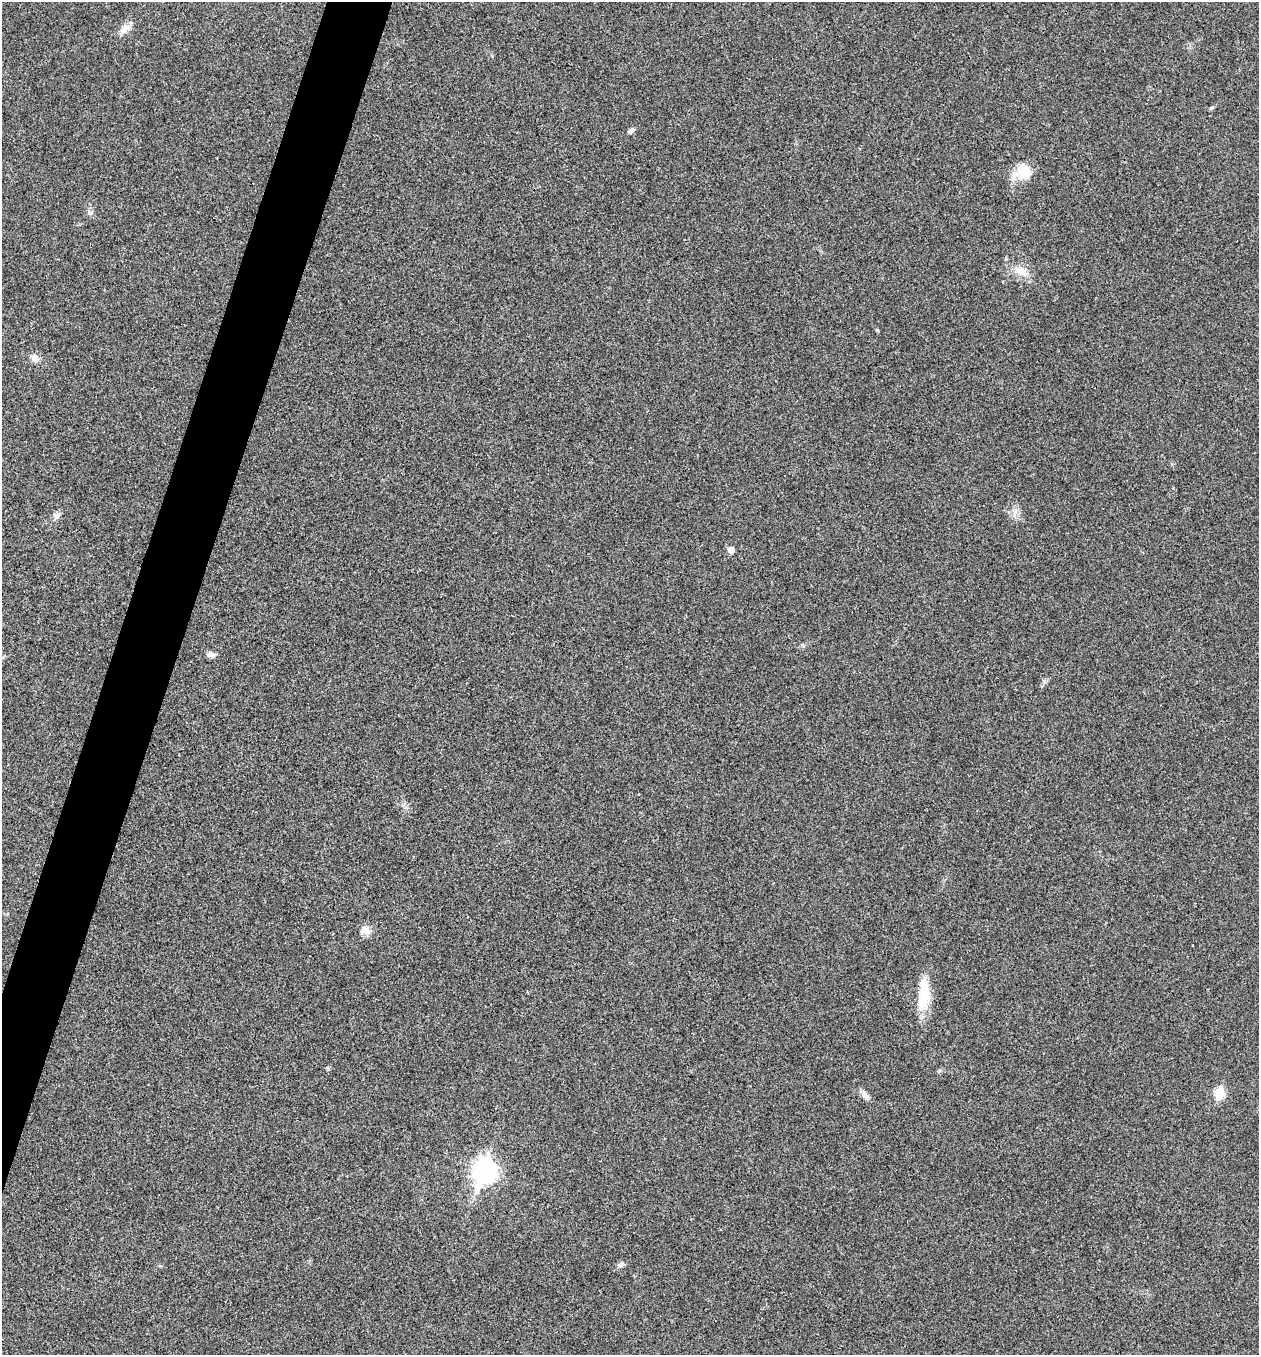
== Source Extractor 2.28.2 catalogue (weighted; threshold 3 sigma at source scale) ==
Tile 7 of 4 x 4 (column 3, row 2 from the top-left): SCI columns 2781-4037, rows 2708-4060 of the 5436 x 5425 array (HDU 1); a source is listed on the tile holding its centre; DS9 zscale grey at full resolution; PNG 1261 x 1357 px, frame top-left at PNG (2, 2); no overlay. Shown black and unused: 4% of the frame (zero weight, under 3 of 4 exposures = <1% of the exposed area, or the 3 px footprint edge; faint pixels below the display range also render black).
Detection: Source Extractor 2.28.2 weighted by HDU 2 'WHT'; one run over the whole footprint, this tile lists its part. Background 0.0202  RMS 0.0057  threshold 0.0258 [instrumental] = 3 sigma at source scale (4.5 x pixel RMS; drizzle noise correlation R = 1.50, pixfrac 1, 0.05/0.05 arcsec/px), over >= 5 px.
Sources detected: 15; all 15 listed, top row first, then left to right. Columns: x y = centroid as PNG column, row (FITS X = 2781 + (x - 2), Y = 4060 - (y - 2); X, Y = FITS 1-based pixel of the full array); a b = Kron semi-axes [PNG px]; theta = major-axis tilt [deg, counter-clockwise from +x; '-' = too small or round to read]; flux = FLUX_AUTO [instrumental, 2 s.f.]
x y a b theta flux
125 29 15 9 49 4.2
1212 108 6 3 9 0.7
631 131 8 5 40 1.5
1024 172 17 14 -60 13
1022 271 15 11 -30 6.2
35 358 10 9 - 3.2
56 515 8 8 - 2.1
731 550 5 5 - 4.6
212 655 11 6 -8 2.2
365 930 13 11 -27 4
924 995 36 14 82 16
1220 1092 6 5 - 26
865 1095 13 7 -56 2.6
485 1171 10 8 71 340
621 1265 8 6 23 1.6